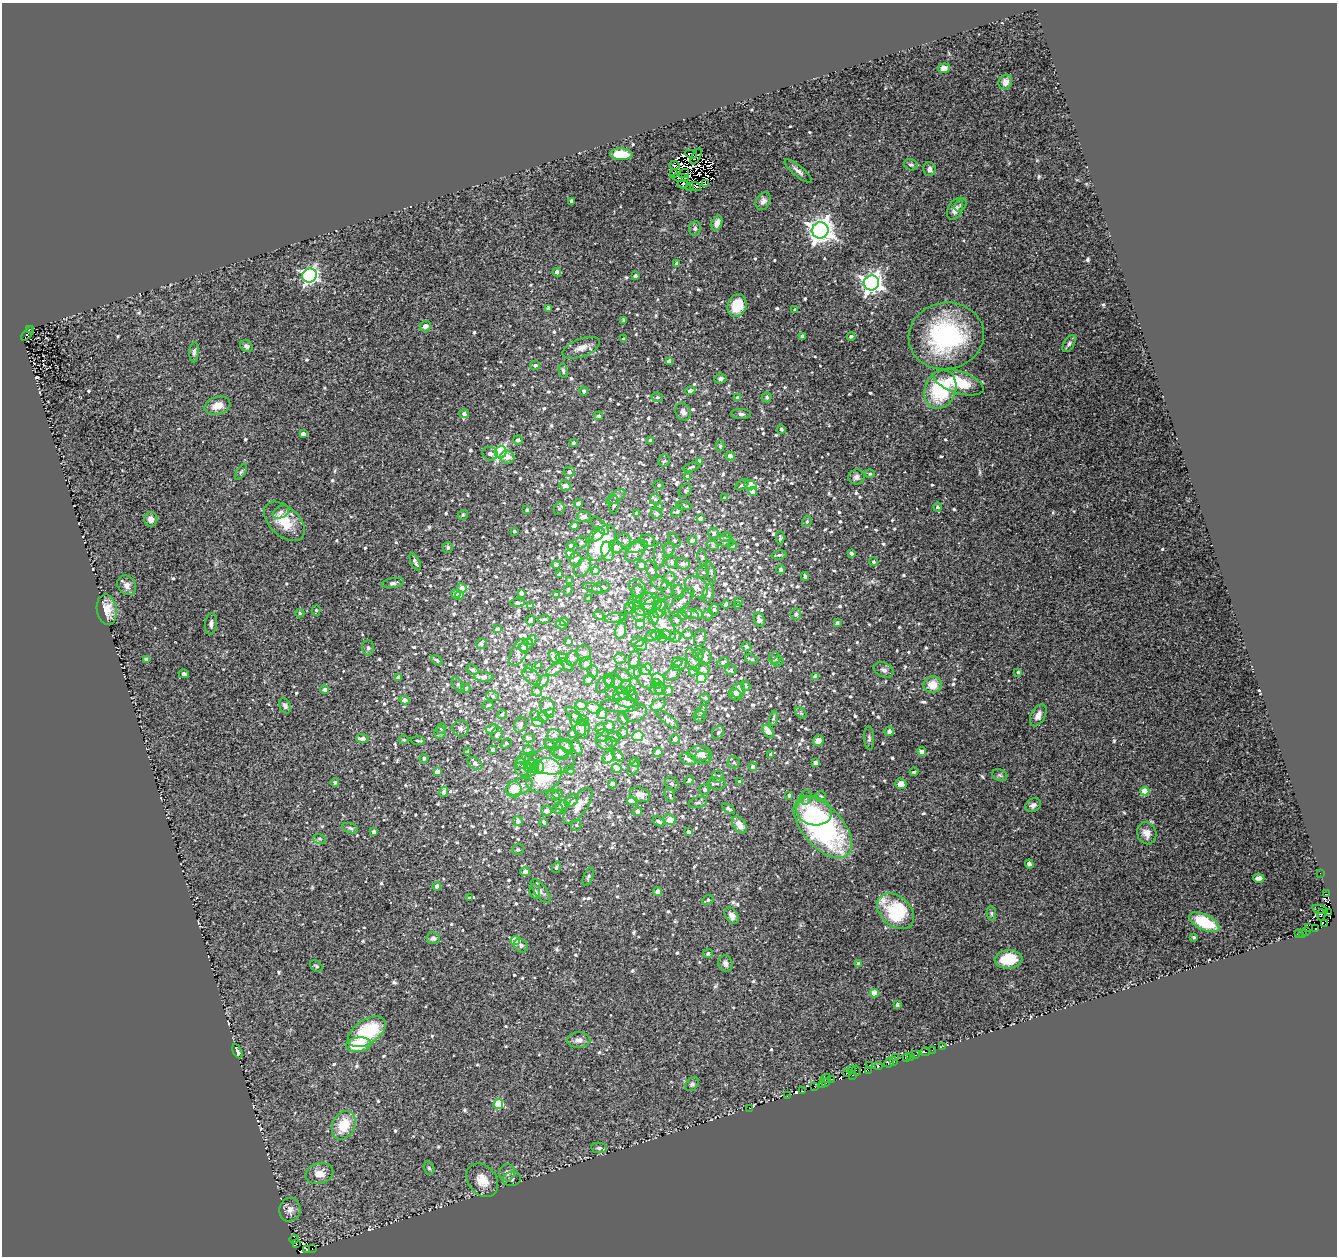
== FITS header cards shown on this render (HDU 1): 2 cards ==
NAXIS1  =                 1335
NAXIS2  =                 1254

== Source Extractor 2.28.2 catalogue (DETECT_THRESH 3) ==
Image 1335 x 1254 px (HDU 1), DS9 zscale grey, 1 PNG px = 1 image px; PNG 1339 x 1258 px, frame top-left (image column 1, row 1254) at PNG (2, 3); each listed source drawn as its Kron ellipse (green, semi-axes under 4 px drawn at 4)
Background 0.131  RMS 0.024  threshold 0.071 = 3 sigma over >= 5 px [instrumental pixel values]
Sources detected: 937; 16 with non-positive FLUX_AUTO (blend fragments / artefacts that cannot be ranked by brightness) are neither listed nor drawn; of the other 921, the 500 brightest by FLUX_AUTO listed and drawn (421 fainter detections omitted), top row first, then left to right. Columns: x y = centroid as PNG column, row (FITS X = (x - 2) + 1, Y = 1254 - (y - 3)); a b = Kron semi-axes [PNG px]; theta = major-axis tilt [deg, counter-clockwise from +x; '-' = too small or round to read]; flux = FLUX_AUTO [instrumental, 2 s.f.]
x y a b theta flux
944 68 6 5 - 9.3
1005 82 7 6 - 9.8
621 154 11 6 -2 39
691 154 6 3 -26 2.8
696 156 9 4 61 5.6
675 165 5 2 - 4.6
911 165 7 5 -22 3.4
929 169 7 6 - 6.4
798 171 17 5 -39 7.7
684 173 5 2 - 3.1
674 174 3 3 - 5.5
680 178 8 3 -8 5.4
683 184 5 3 - 2.9
705 184 4 3 - 6.3
689 187 3 2 - 5.7
695 187 6 3 -21 5.5
571 201 3 3 - 4.7
763 201 9 6 61 6.3
961 205 7 5 51 3.1
955 209 11 7 63 11
717 223 8 5 70 10
695 228 7 6 - 4.4
820 230 8 8 - 1400
677 263 4 4 - 4
557 272 4 4 - 6.8
309 275 7 7 - 390
635 276 4 3 - 4.7
872 283 7 7 - 870
737 306 11 9 70 33
548 308 4 4 - 4.9
795 310 4 4 - 3.9
624 321 4 4 - 2.8
425 326 6 5 - 8.5
29 329 3 3 - 29
28 334 9 3 53 24
802 336 4 3 - 6.5
851 336 4 3 - 2.8
946 336 38 33 10 230
623 339 3 3 - 4
1069 344 9 5 58 3.9
246 346 6 5 - 4.7
581 348 20 9 20 14
194 352 10 4 86 4.7
669 361 4 4 - 10
535 365 5 4 - 4.2
563 370 7 4 -80 3.6
720 378 6 5 - 3.6
958 382 26 11 -18 56
940 389 19 15 70 110
584 391 4 4 - 2.6
690 391 5 4 - 11
657 397 6 4 -10 3.2
767 397 5 5 - 3.9
738 398 4 4 - 11
217 406 13 9 16 19
683 412 9 7 -59 6.1
464 414 5 4 - 5.6
741 414 10 5 -1 4.2
599 416 4 4 - 3
781 429 4 3 - 2.7
303 434 4 4 - 9.8
518 440 5 4 - 4.8
650 441 3 3 - 5.2
573 443 4 3 - 3.1
720 446 5 4 - 2.6
501 452 6 5 - 260
490 454 8 7 - 9.8
730 456 4 4 - 9.7
507 457 7 6 - 11
664 461 6 5 - 3.4
699 462 4 4 - 23
691 467 8 4 19 2.7
241 472 9 4 58 2.9
569 472 5 5 - 6.4
870 474 4 4 - 2.7
687 477 4 4 - 7.9
856 477 8 7 - 6.1
659 485 5 4 - 3.2
742 485 7 3 34 2.9
750 485 6 4 -15 25
565 486 6 5 - 9.9
685 491 7 5 44 3.8
752 491 4 4 - 8.7
616 497 11 5 35 5
724 498 3 3 - 2.9
655 499 5 5 - 3
578 504 4 4 - 5.5
614 504 9 5 88 3.7
684 505 8 4 -10 3
659 507 4 4 - 6.3
938 507 4 4 - 3.9
559 509 6 5 - 2.8
527 510 4 4 - 3.6
677 511 7 4 43 4.1
281 512 9 6 26 6
637 513 3 3 - 4
656 513 6 5 - 3.1
463 515 5 4 - 3.1
584 516 7 5 4 6.3
700 518 4 3 - 6.8
151 519 7 7 - 7
284 521 24 14 -42 41
807 521 5 4 - 2.9
574 526 4 4 - 10
600 526 11 5 -42 4.2
514 531 3 3 - 3.2
714 533 5 5 - 3.8
597 535 9 6 39 12
726 537 6 4 17 3.1
780 538 7 4 90 3.5
624 540 7 6 - 4.4
674 540 8 5 -50 3.1
692 540 5 4 - 9.6
647 541 8 6 -6 5.3
724 541 10 5 -9 4.1
581 543 6 5 - 3
602 543 19 11 60 97
571 546 4 3 - 4.5
637 546 11 6 13 6.7
713 546 6 4 -18 2.8
732 546 4 4 - 4.6
616 547 7 6 - 8.2
448 548 5 5 - 3.4
669 549 6 5 - 3.8
607 551 10 6 -77 24
635 551 12 7 43 13
851 553 4 3 - 3.9
570 554 5 4 - 16
779 555 7 4 9 3
659 556 13 5 -89 7.1
702 557 8 5 -80 3.4
576 560 7 5 -83 4.9
415 562 9 4 -63 5.8
672 562 6 6 - 5.8
873 562 4 4 - 3.5
682 564 7 5 -13 5.7
556 565 5 4 - 3.8
641 565 5 4 - 11
582 568 10 7 52 7.8
781 569 4 4 - 3.8
651 570 10 5 -71 4
595 571 4 4 - 12
703 572 6 5 - 3.7
711 572 11 4 -75 3.2
559 574 3 3 - 2.7
805 576 4 3 - 3.2
670 578 6 5 - 3.6
569 580 3 3 - 2.9
393 583 11 5 9 4.3
659 583 8 6 -30 4.9
127 585 10 8 -51 9.1
696 587 13 9 -43 14
462 588 5 4 - 13
593 588 10 3 -14 2.6
601 588 9 5 16 9.7
638 588 9 8 - 6.6
667 589 9 5 -76 5.1
568 590 5 4 - 3
678 592 7 5 -80 3.4
521 593 4 4 - 5.4
456 594 4 4 - 15
638 594 8 6 -88 5.5
708 594 9 5 76 4.3
459 595 4 3 - 8.2
556 595 4 3 - 7.7
589 599 3 3 - 4.8
647 599 12 5 7 7.1
682 601 17 6 45 9.2
739 602 4 3 - 2.9
518 603 7 4 2 5
635 603 7 7 - 6.3
644 604 12 9 56 15
652 604 9 7 15 8
726 604 4 3 - 4.1
661 605 6 5 - 8.9
531 606 4 3 - 2.7
737 606 3 3 - 3
630 608 6 5 - 3.1
107 610 15 10 -80 26
660 610 9 5 63 15
714 610 6 5 - 2.9
316 611 5 3 - 2.8
300 613 5 4 - 2.6
689 613 9 5 -21 3.8
638 614 8 6 -59 6.9
697 614 6 5 - 9.6
796 614 6 5 - 4.9
599 615 5 2 - 2.8
682 615 5 4 - 2.7
708 615 6 5 - 2.7
615 618 10 5 8 4.5
624 618 3 3 - 2.9
654 618 6 5 - 29
544 619 6 3 1 2.9
530 620 5 4 - 7.1
676 620 6 5 - 3
759 620 7 5 -66 6.2
564 622 4 3 - 3.6
837 622 3 3 - 2.6
211 624 11 6 85 6.4
640 624 4 4 - 26
663 624 18 8 -54 17
561 625 5 4 - 3.5
497 629 4 3 - 4.1
621 631 8 5 75 15
665 634 6 5 - 12
687 634 5 4 - 4.5
657 635 6 5 - 3.1
651 636 6 5 - 3.3
675 637 6 5 - 3.4
662 638 5 5 - 6.2
700 638 9 5 72 4.9
532 640 5 4 - 11
568 641 4 3 - 3.6
638 642 6 5 - 4.1
481 644 5 5 - 2.7
526 645 8 5 42 3.4
641 645 6 5 - 18
746 647 5 4 - 3
368 648 7 6 - 3.7
523 648 4 4 - 3.3
519 652 15 7 65 7.9
584 653 8 7 - 7.1
698 655 5 5 - 3.2
554 657 6 5 - 6.2
562 657 6 4 4 5.9
705 657 8 6 -89 6.9
572 658 7 6 - 4.6
620 658 5 5 - 4.1
775 658 6 5 - 5.7
752 659 7 4 -18 3.5
147 660 4 4 - 13
437 660 6 3 -33 2.8
634 660 9 5 80 5.6
693 660 12 6 -70 6
778 661 6 5 - 3
677 662 5 4 - 3
723 662 6 4 30 2.9
586 663 6 6 - 6.7
567 665 8 4 -44 2.8
679 665 8 5 28 4.6
538 666 4 3 - 4.2
529 668 4 4 - 3.2
555 669 9 5 30 4
646 669 6 5 - 29
703 669 7 6 - 7
472 670 6 5 - 3
731 670 6 5 - 3.2
884 670 10 7 -23 6.6
593 671 6 5 - 3.9
693 671 4 4 - 5.3
634 672 6 6 - 4.1
1018 672 3 3 - 3.1
184 674 5 4 - 3.9
673 674 9 5 33 5.8
623 675 9 5 -33 4
532 676 10 6 -38 5.4
816 676 4 4 - 10
398 677 4 3 - 4.8
484 677 10 4 -5 12
644 677 13 7 -55 8.2
702 678 5 5 - 94
589 679 6 4 46 14
659 679 7 5 -36 36
543 681 7 5 47 5.3
613 681 9 7 -21 6.1
610 682 5 5 - 4.2
604 683 11 6 53 4.4
656 684 5 5 - 6
458 685 9 4 -57 4
933 685 9 8 - 25
626 686 6 5 - 3.8
746 686 5 4 - 2.6
466 688 5 4 - 4.1
660 689 6 5 - 3.4
325 690 4 4 - 7.4
631 690 5 5 - 13
656 690 6 5 - 3.2
537 691 5 5 - 4.5
668 691 5 4 - 2.9
738 691 8 6 65 14
613 694 10 5 -50 10
621 694 8 6 17 7.5
735 695 6 5 - 4.1
493 696 6 5 - 3.3
633 696 5 5 - 3.1
705 698 5 4 - 3
405 700 5 4 - 9.3
625 700 12 6 -22 8.2
488 705 6 3 8 3.4
581 705 6 4 -6 11
658 705 8 5 28 11
285 706 8 5 -64 6.1
620 706 20 6 -1 7.3
547 707 9 7 -68 5.5
593 708 8 5 -24 17
701 711 7 4 58 2.6
550 713 5 4 - 19
602 713 5 5 - 8.4
636 713 12 8 24 9.2
801 713 7 4 -45 2.7
502 714 5 4 - 2.8
535 715 5 4 - 2.7
574 715 10 5 -44 4.5
1038 715 12 7 62 11
543 717 5 5 - 2.7
700 717 6 6 - 3.1
773 718 8 4 78 2.9
623 719 6 5 - 3.5
668 720 14 4 -39 6.2
583 721 6 5 - 3
538 722 5 5 - 12
578 724 12 6 -63 9.9
520 725 8 6 65 4.5
609 726 5 5 - 9.8
441 728 5 4 - 4.1
461 728 8 8 - 5.8
492 729 6 5 - 14
582 729 10 7 85 6.2
600 729 5 5 - 15
768 731 7 4 -53 16
889 731 4 4 - 7.6
440 732 6 5 - 4.2
718 732 7 5 53 3.6
572 733 3 3 - 3.6
622 733 5 5 - 5.8
497 734 7 5 72 4.6
554 735 7 5 -1 3.2
602 735 7 6 - 4.4
638 736 5 5 - 56
615 737 7 4 -5 5.3
362 738 6 4 -3 12
529 738 6 4 0 3
869 738 12 5 -88 4.4
675 739 5 4 - 6.8
404 740 5 4 - 2.6
418 741 7 4 -4 2.9
818 741 5 5 - 7.3
612 742 5 5 - 4.3
605 743 9 6 -33 6.1
506 744 6 3 38 2.6
551 746 7 4 -36 3.3
567 747 8 5 -39 3.5
562 748 11 8 39 9
577 748 8 3 -68 3.3
493 750 4 3 - 5.7
528 750 5 5 - 3.9
468 751 4 3 - 3.4
922 751 4 4 - 12
658 752 4 4 - 20
561 753 7 6 - 4.7
699 753 12 7 2 18
770 754 4 3 - 3.2
618 756 7 4 -43 6.6
608 757 7 5 48 11
703 757 8 6 -7 6.4
424 758 4 4 - 4.6
523 759 7 5 19 4.3
688 759 8 5 -24 8.5
531 761 9 6 84 6.5
552 761 23 13 1 24
635 762 5 4 - 2.7
734 762 6 6 - 3.3
475 763 8 5 -32 5.1
815 763 4 4 - 9.6
521 764 6 5 - 8.9
532 766 7 6 - 5.5
753 766 4 4 - 5.1
537 768 7 6 - 6.6
617 768 5 4 - 14
633 768 8 5 55 3
526 769 11 7 -14 9.1
569 770 5 4 - 2.6
437 772 4 4 - 20
914 772 4 3 - 3.1
544 775 19 15 39 94
1000 775 8 5 -21 3.1
718 776 6 6 - 3.9
689 780 5 4 - 5.8
335 782 4 4 - 4
740 782 4 4 - 10
717 783 8 6 -10 4.7
612 784 4 4 - 12
672 784 7 6 - 4.2
901 784 6 5 - 11
519 786 14 7 21 13
514 789 8 8 - 27
705 789 5 5 - 4.8
1145 791 4 4 - 42
444 792 5 4 - 7.6
558 794 5 4 - 2.6
553 795 7 5 -11 3.8
640 795 10 7 -21 12
670 795 7 5 -71 3.5
789 795 3 3 - 3.1
821 796 5 5 - 2.7
806 797 7 5 72 3.8
571 800 7 5 40 10
632 801 5 4 - 14
698 802 9 5 15 4.2
562 805 6 4 29 4.6
1033 805 8 6 29 5.8
578 806 21 9 53 17
557 809 5 5 - 2.9
728 809 7 4 -30 5
546 811 5 5 - 10
637 811 5 4 - 6.1
814 811 18 14 -15 43
670 820 6 5 - 22
518 821 5 5 - 9.3
659 821 6 3 -33 3.8
544 822 4 3 - 5
576 825 6 5 - 2.9
739 825 9 6 -57 16
823 827 37 20 -47 330
350 828 8 5 -16 3.9
374 832 4 4 - 6.9
689 832 4 3 - 5.5
1147 833 11 9 -69 14
319 839 6 5 - 2.8
518 850 6 5 - 3
1029 864 4 4 - 5
556 867 6 3 70 3.2
525 871 5 4 - 8.9
1320 873 2 2 - 3.5
588 877 10 4 69 3.5
1259 878 5 4 - 6.4
437 886 4 4 - 9
541 891 14 6 -53 6.5
657 891 4 4 - 10
535 892 7 5 -80 4.8
1326 894 3 2 - 34
469 898 4 3 - 3
708 900 6 4 24 3.1
1320 909 8 3 -14 73
896 911 21 15 -42 99
991 913 7 5 -85 2.8
1328 913 3 3 - 210
1321 915 6 3 89 160
732 916 9 6 -57 7.5
1204 922 16 7 -25 64
1325 923 3 2 - 54
1308 927 3 2 - 140
1316 929 3 3 - 260
1306 932 2 2 - 7.1
1299 933 4 2 - 41
1302 933 2 2 - 5.1
1194 937 4 4 - 2.7
433 938 7 6 - 6.3
515 940 5 4 - 66
521 946 7 6 - 4.2
708 954 5 4 - 4.1
1008 959 14 9 5 46
725 964 8 7 - 6.6
859 964 4 4 - 10
316 966 7 5 -39 2.6
874 993 4 4 - 33
897 1004 3 3 - 3.3
367 1032 21 12 33 89
578 1040 12 8 0 8.6
359 1045 13 7 5 53
943 1046 3 2 - 7.9
932 1050 2 2 - 3.6
237 1051 7 3 -62 4.2
925 1052 5 2 - 5.5
915 1055 3 2 - 8.3
910 1056 3 2 - 5.2
896 1057 3 2 - 120
907 1057 4 3 - 5.8
894 1062 3 2 - 280
889 1063 5 3 - 94
870 1066 3 2 - 9.8
878 1066 4 2 - 7.2
851 1069 2 2 - 8.1
868 1070 3 2 - 50
856 1071 5 2 - 2.8
848 1072 3 2 - 4.6
852 1075 2 2 - 97
826 1079 5 2 - 5.4
831 1079 2 2 - 34
826 1083 4 2 - 5.3
692 1084 8 6 46 3.6
822 1085 3 2 - 6.3
815 1086 4 3 - 90
802 1091 3 3 - 10
787 1096 3 2 - 3.3
498 1104 5 5 - 96
750 1108 2 2 - 6.9
344 1125 15 11 65 43
599 1148 8 5 -9 3.6
429 1168 7 5 -72 2.9
319 1173 14 10 14 20
507 1173 9 7 79 7.5
512 1179 9 7 13 4.4
482 1180 18 14 -51 24
290 1210 12 10 75 11
294 1239 4 3 - 7.6
296 1244 3 2 - 70
307 1249 4 3 - 110
312 1249 3 2 - 20
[421 fainter detections neither listed nor drawn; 16 non-positive-flux detections neither listed nor drawn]